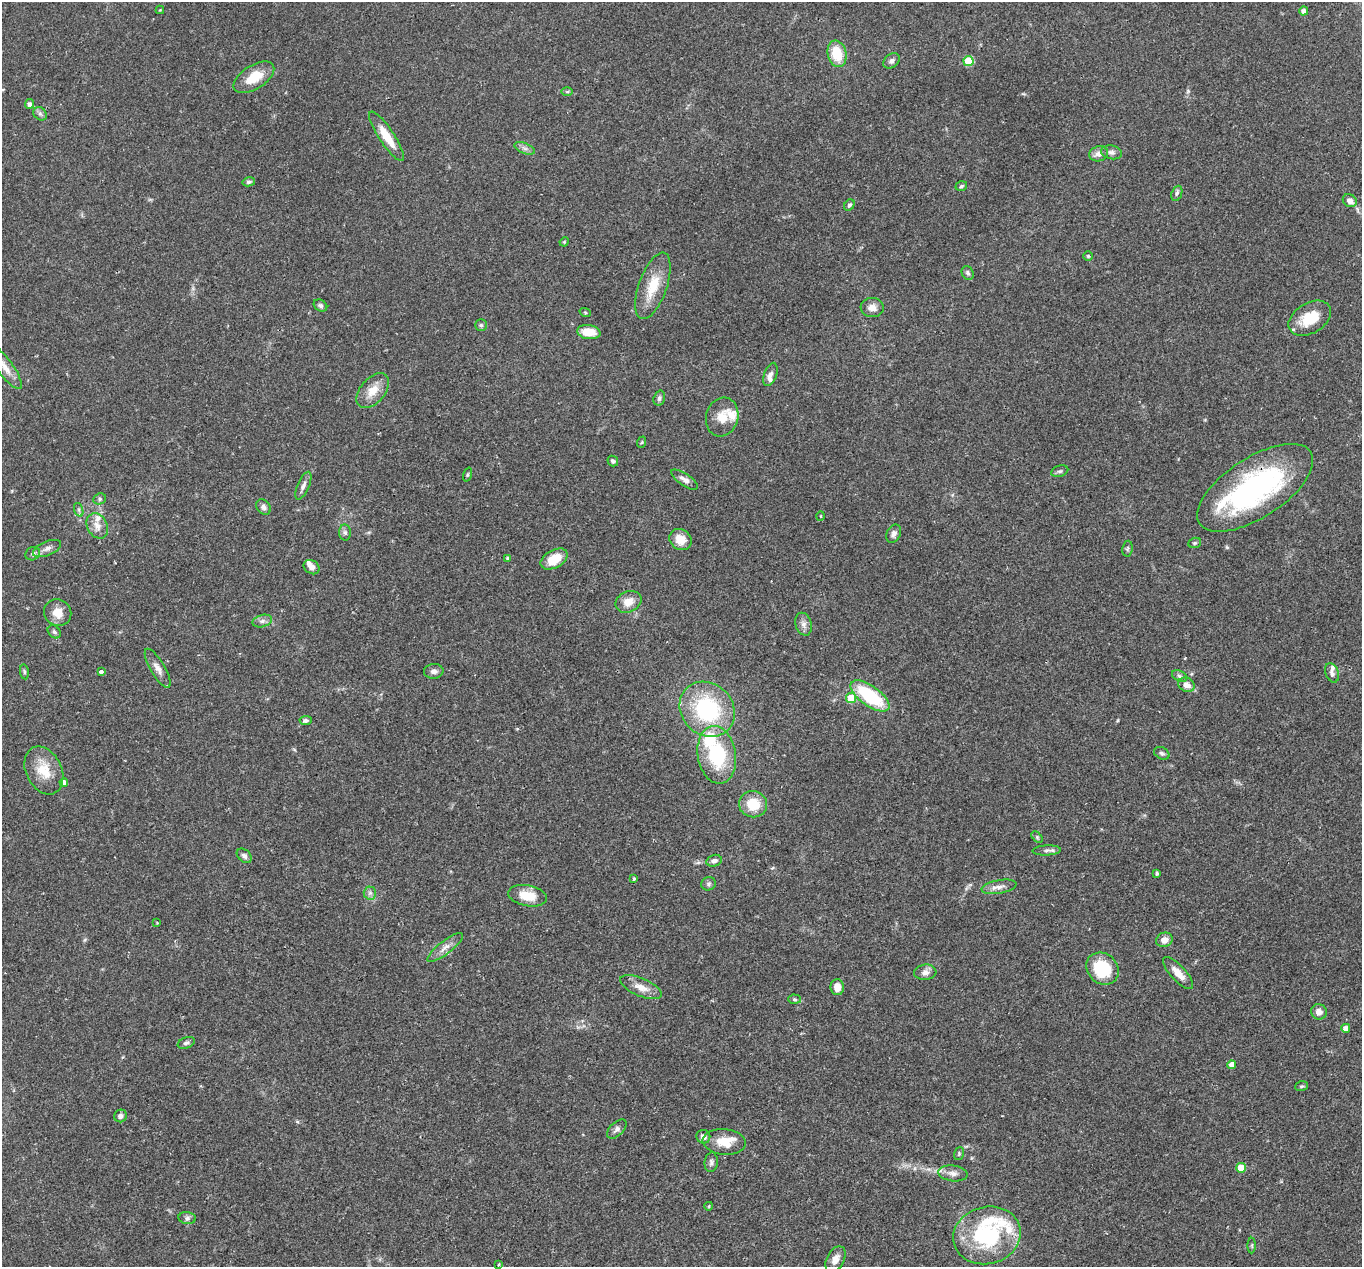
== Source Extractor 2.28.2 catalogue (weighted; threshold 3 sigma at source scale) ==
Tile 7 of 4 x 4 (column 3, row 2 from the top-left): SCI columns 2724-4083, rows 2795-4059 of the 5444 x 5458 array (HDU 1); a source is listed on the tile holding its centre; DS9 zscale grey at full resolution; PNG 1364 x 1269 px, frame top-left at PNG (2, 2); each listed source drawn as its Kron ellipse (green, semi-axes under 4 px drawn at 4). Shown black and unused: <1% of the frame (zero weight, under 2 of 3 exposures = <1% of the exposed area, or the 3 px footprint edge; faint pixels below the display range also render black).
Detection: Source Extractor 2.28.2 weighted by HDU 2 'WHT'; one run over the whole footprint, this tile lists its part. Background 0.0311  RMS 0.0038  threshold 0.0171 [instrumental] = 3 sigma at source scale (4.5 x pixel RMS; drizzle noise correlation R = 1.50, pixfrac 1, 0.05/0.05 arcsec/px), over >= 5 px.
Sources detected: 126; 12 inside a brighter listed object's ellipse — not listed separately; the other 114 listed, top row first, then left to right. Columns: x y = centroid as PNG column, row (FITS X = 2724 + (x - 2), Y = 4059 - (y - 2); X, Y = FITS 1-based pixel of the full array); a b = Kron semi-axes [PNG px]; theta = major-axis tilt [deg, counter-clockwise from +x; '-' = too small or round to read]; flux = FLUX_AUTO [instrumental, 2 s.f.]
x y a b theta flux
160 10 4 4 - 0.33
1304 11 4 4 - 1.5
837 54 13 9 -78 11
892 61 9 6 39 1.5
968 61 5 5 - 14
254 77 23 11 32 8.5
567 92 6 4 1 0.52
30 104 5 4 - 1.3
40 114 7 6 - 1
386 136 29 7 -56 7.5
525 148 11 5 -22 1.3
1111 152 10 7 -10 1.4
1099 154 9 7 17 2.4
249 182 6 4 12 0.72
961 186 6 4 19 0.62
1177 193 8 5 69 0.91
1350 201 7 6 - 2.4
849 205 6 4 55 0.91
564 242 5 3 - 0.33
1088 256 4 4 - 0.56
968 273 7 5 -63 0.91
653 286 35 14 70 10
320 306 7 5 -33 0.91
872 307 11 9 -5 2.6
585 312 6 3 -20 0.37
1310 318 23 15 31 10
481 325 5 5 - 0.74
589 332 12 7 -7 6.3
5 367 26 8 -54 4.1
770 374 12 6 71 1.6
373 391 20 12 49 5.6
659 398 8 5 73 0.95
722 417 20 16 74 5.9
642 442 6 3 71 0.39
613 461 5 5 - 0.81
1060 471 9 5 17 0.92
467 475 7 3 71 0.43
685 480 16 6 -34 2
303 486 15 6 67 1.8
1255 488 66 30 33 75
100 499 6 5 - 0.82
263 507 8 6 -53 1.3
79 510 7 4 -72 0.67
820 516 4 3 - 0.33
97 526 13 10 -62 3.4
345 533 8 6 -87 1.1
894 534 9 6 64 1.4
680 539 12 10 -36 5
1195 543 6 5 - 0.66
47 549 15 7 22 2.1
1127 549 8 5 81 0.68
33 554 7 6 - 1.2
508 558 4 4 - 1
554 559 15 9 28 8.2
312 567 8 6 -35 1.9
628 602 13 10 24 4.4
58 613 14 13 - 4.9
262 621 10 6 15 1.3
804 624 11 8 -72 2
54 632 7 5 -45 0.88
158 668 22 7 -59 2.8
434 671 10 7 5 1.6
24 672 7 4 -82 0.62
101 672 4 3 - 1.2
1332 673 10 6 -70 1.4
1179 676 8 5 -28 0.94
1186 685 8 7 - 2.5
870 696 23 10 -36 26
851 698 5 5 - 11
707 709 29 25 -45 38
306 721 6 4 4 0.91
1162 753 8 6 -28 0.93
717 755 29 19 -80 26
44 770 25 18 -64 8.8
64 782 4 4 - 1.5
753 804 14 13 - 8.9
1037 837 7 4 -47 0.6
1047 850 14 5 3 1.2
244 856 8 6 -43 1.3
714 861 8 5 16 1.5
1157 873 4 3 - 0.53
634 879 4 3 - 0.61
709 884 7 6 - 0.94
999 887 18 6 10 2.5
370 893 6 6 - 1.1
527 896 19 10 -11 7.1
157 923 4 3 - 0.32
1164 940 8 7 - 2.8
445 947 22 6 38 2.9
1102 969 17 15 -43 19
925 972 11 7 4 2.1
1178 973 21 7 -47 4.5
641 987 22 9 -23 4.5
837 987 8 6 -89 3.6
794 999 6 4 -3 0.56
1319 1012 8 7 - 2.3
1346 1028 4 4 - 2.6
186 1043 9 5 22 0.88
1232 1065 4 4 - 3.1
1301 1086 6 5 - 0.59
121 1116 7 6 - 1.4
617 1129 12 6 44 1.4
703 1137 7 6 - 2
724 1142 21 13 -5 7.5
959 1154 7 5 71 0.55
711 1162 10 6 83 1.2
1241 1168 5 5 - 7.2
953 1173 15 7 -8 2.4
709 1206 4 3 - 0.35
187 1218 9 6 -8 1.1
987 1235 34 28 15 36
1252 1245 8 4 90 0.58
835 1259 14 8 62 3.1
498 1265 3 3 - 1
Overlapping masked pixels (flux is a lower limit): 1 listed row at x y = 1255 488
Isophote crosses this tile's border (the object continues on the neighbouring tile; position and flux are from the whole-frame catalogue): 1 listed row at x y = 5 367